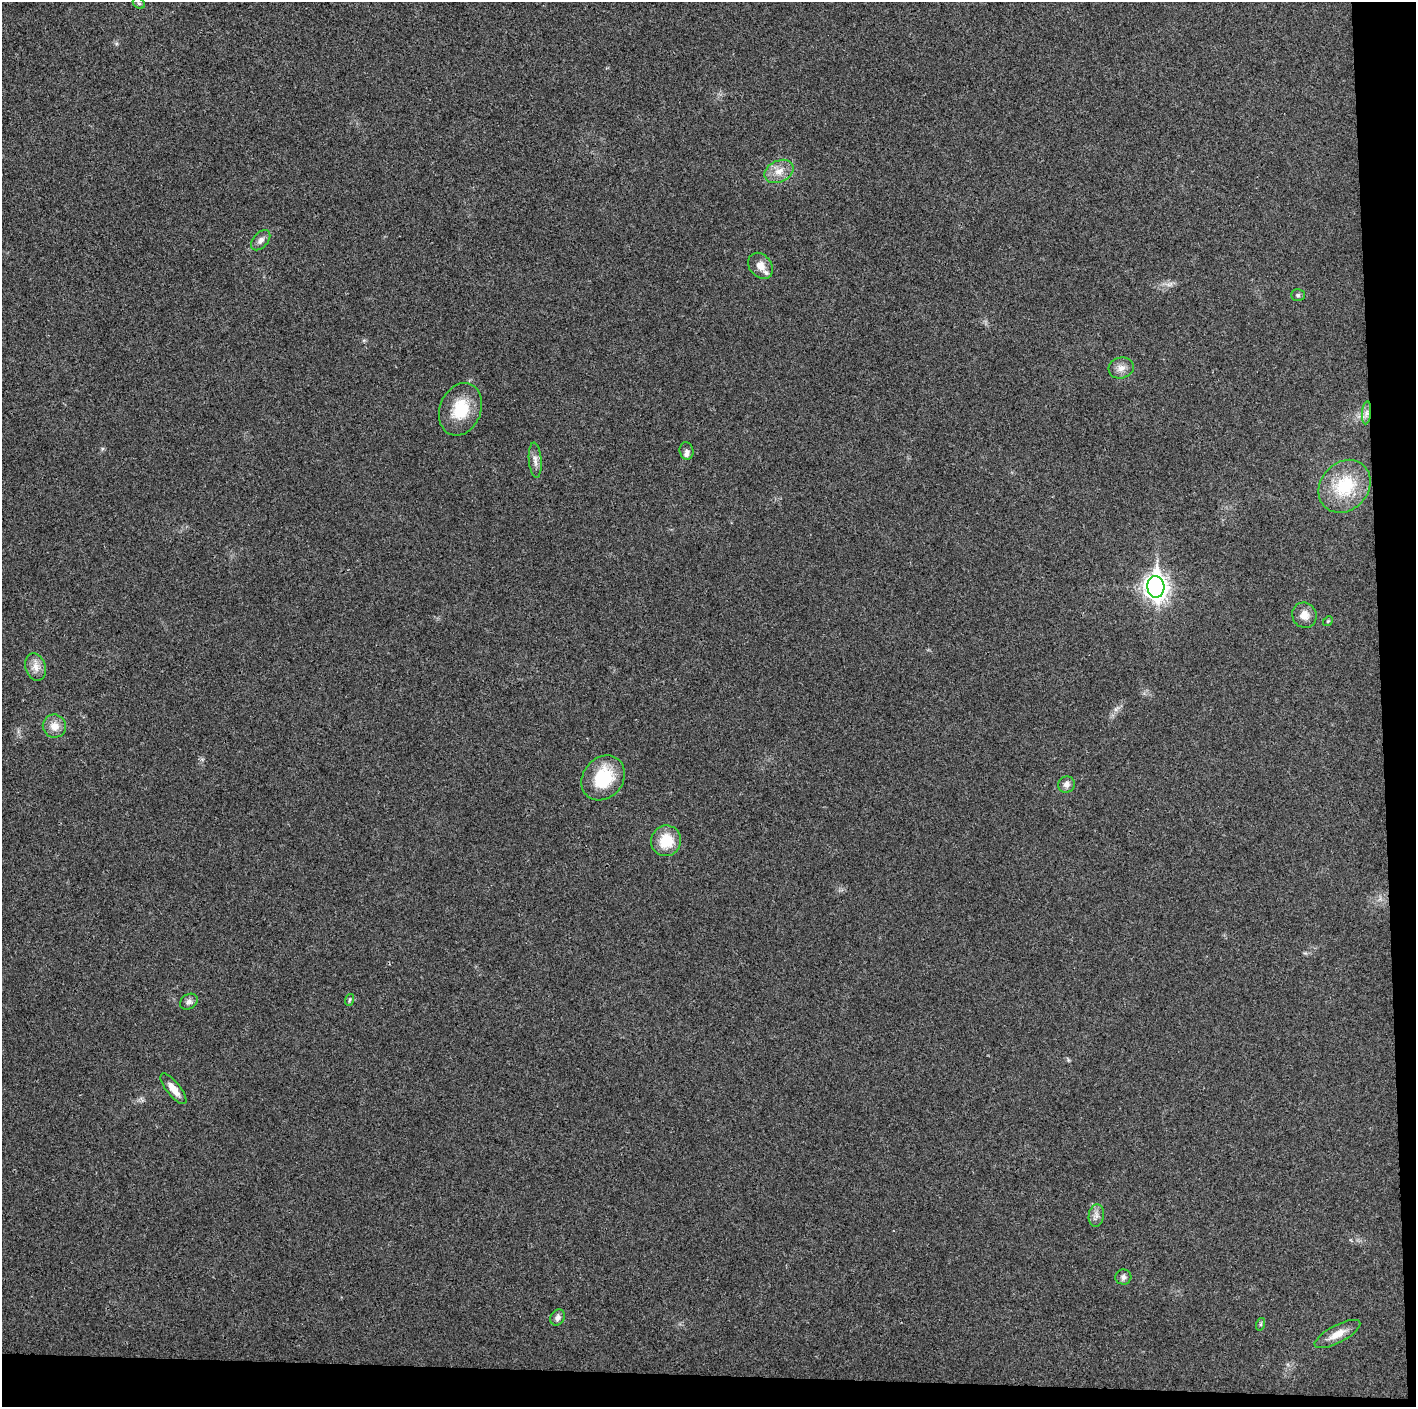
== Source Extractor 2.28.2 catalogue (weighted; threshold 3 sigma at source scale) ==
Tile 9 of 3 x 3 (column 3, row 3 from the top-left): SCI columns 2829-4242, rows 6-1410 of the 4242 x 4224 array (HDU 1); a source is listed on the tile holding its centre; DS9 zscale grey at full resolution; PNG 1418 x 1409 px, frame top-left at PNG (2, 2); each listed source drawn as its Kron ellipse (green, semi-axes under 4 px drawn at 4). Shown black and unused: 5% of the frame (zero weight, under 3 of 4 exposures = <1% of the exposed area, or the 3 px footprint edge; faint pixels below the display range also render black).
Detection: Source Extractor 2.28.2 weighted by HDU 2 'WHT'; one run over the whole footprint, this tile lists its part. Background 0.0231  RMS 0.0056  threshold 0.0254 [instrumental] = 3 sigma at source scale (4.5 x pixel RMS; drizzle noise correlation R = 1.50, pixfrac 1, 0.05/0.05 arcsec/px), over >= 5 px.
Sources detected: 28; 1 inside a brighter listed object's ellipse — not listed separately; the other 27 listed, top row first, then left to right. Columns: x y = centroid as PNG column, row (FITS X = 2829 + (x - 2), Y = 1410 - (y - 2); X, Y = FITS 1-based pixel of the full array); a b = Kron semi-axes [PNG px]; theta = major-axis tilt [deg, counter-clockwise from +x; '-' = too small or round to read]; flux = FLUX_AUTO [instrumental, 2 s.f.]
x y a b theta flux
139 3 6 4 -28 0.96
779 171 15 10 25 6.4
261 240 12 7 48 2.7
760 266 14 11 -49 5.7
1298 295 7 5 0 1
1121 368 12 10 15 3.9
460 409 27 20 67 20
1366 413 11 4 85 2.3
687 451 9 6 -76 1.8
535 460 18 6 -85 3.1
1345 486 28 23 48 28
1156 587 11 8 -87 390
1304 615 13 12 - 5.4
1328 621 5 4 - 0.61
36 667 14 10 -71 4.9
54 726 12 11 - 5.8
603 778 24 20 50 26
1066 784 8 8 - 2.5
666 841 15 15 - 15
349 1000 6 3 70 0.76
189 1002 9 7 34 2.2
173 1089 19 7 -51 5.7
1096 1215 11 7 83 2.9
1123 1277 8 7 - 2
558 1317 8 7 - 2.3
1261 1324 6 4 71 0.78
1337 1334 25 8 28 7.1
Overlapping masked pixels (flux is a lower limit): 1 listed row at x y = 1366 413